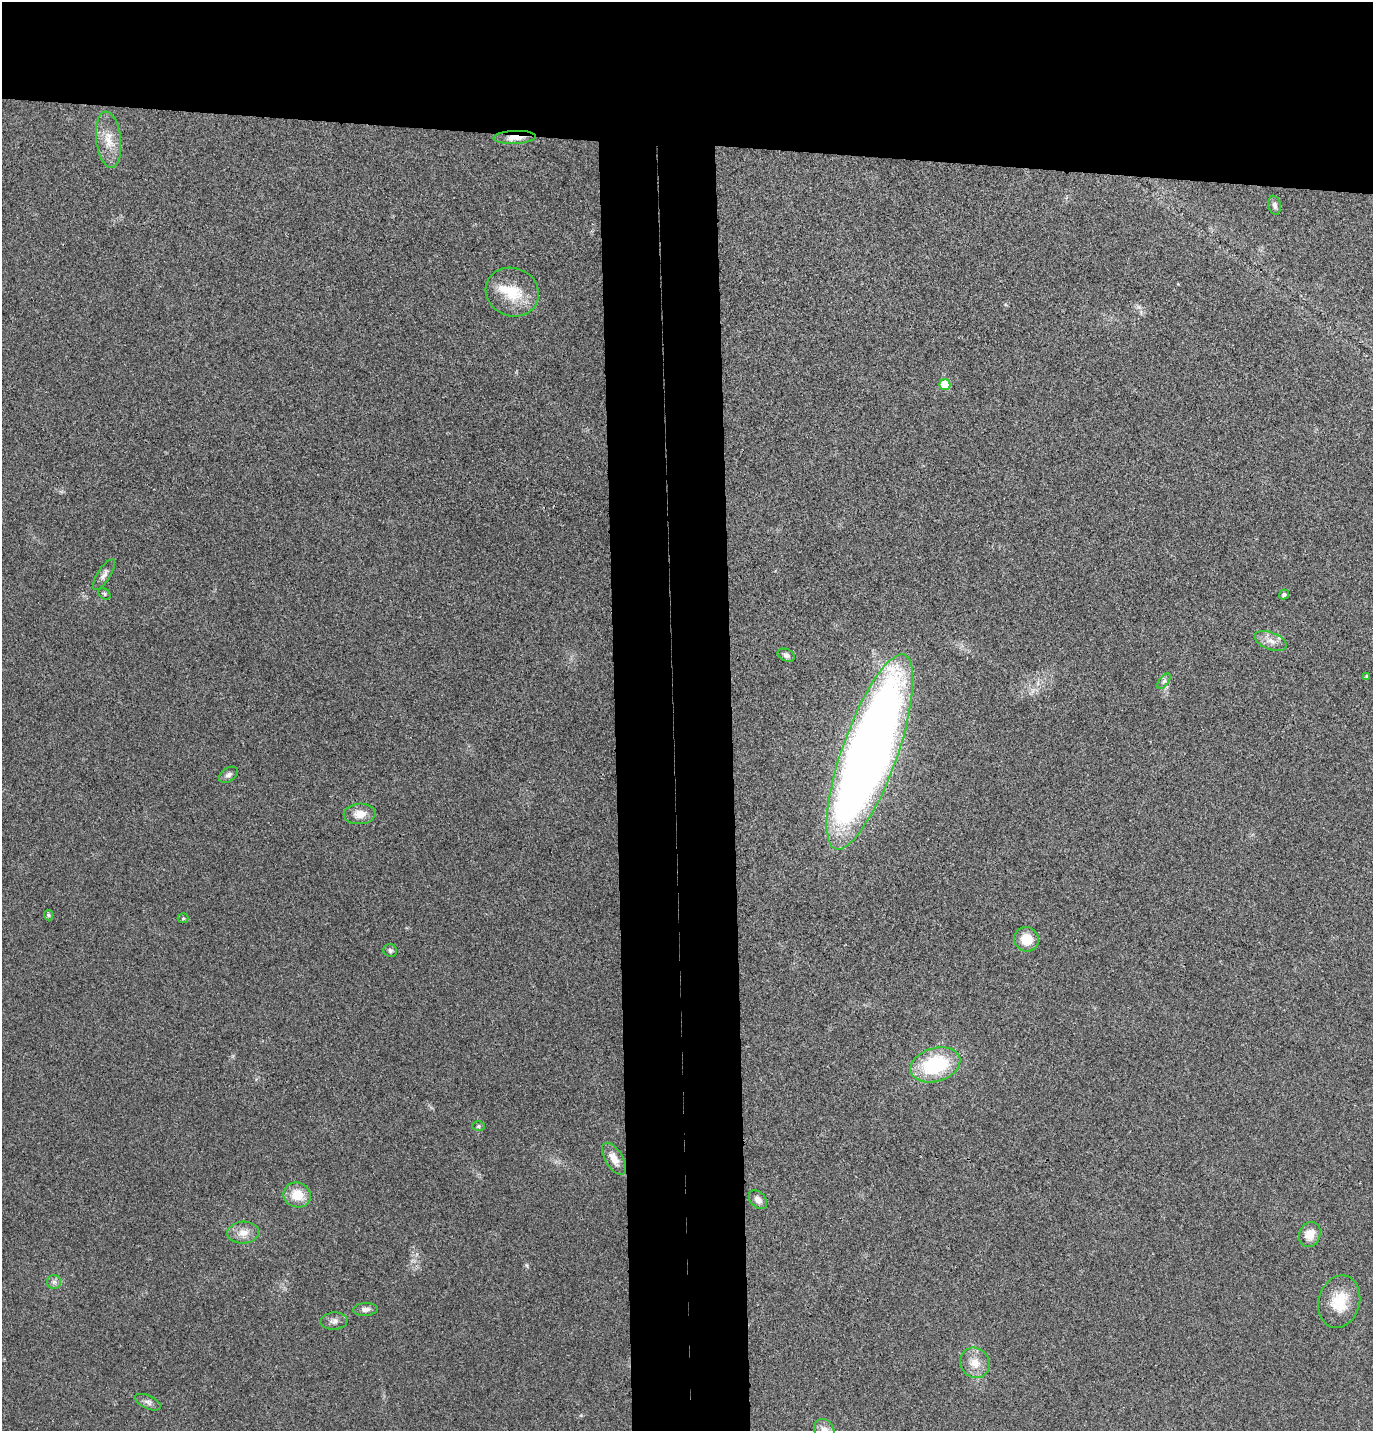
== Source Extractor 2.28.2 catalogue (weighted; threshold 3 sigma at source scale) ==
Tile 2 of 3 x 3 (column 2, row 1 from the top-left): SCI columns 1501-2871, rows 2865-4293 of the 4373 x 4297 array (HDU 1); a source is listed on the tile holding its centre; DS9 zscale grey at full resolution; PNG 1375 x 1433 px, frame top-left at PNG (2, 2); each listed source drawn as its Kron ellipse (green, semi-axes under 4 px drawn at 4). Shown black and unused: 18% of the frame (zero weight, under 3 of 4 exposures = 6% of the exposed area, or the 3 px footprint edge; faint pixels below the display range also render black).
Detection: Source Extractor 2.28.2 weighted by HDU 2 'WHT'; one run over the whole footprint, this tile lists its part. Background 0.0298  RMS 0.006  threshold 0.0268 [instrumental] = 3 sigma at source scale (4.5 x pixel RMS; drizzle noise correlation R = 1.50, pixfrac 1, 0.05/0.05 arcsec/px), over >= 5 px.
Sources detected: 34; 1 inside a brighter listed object's ellipse — not listed separately; the other 33 listed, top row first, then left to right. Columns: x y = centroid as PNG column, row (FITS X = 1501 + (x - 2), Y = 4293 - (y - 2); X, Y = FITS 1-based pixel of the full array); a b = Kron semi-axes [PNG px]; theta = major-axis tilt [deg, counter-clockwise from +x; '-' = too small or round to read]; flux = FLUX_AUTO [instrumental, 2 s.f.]
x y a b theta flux
515 137 21 6 2 7.8
108 140 28 12 -83 11
1275 205 9 6 -78 1.9
512 292 27 24 -24 21
945 385 5 5 - 14
104 575 18 6 57 3
104 594 6 5 - 0.99
1284 595 5 4 - 1.5
1271 641 17 8 -20 5.3
786 655 9 6 -25 2.2
1367 677 4 3 - 1.2
1164 681 9 4 54 1.6
870 752 103 27 70 750
229 775 10 6 34 2.2
360 814 16 10 3 6.9
48 915 5 4 - 1.3
183 918 5 5 - 0.88
1026 939 12 12 - 11
390 950 7 6 - 1.5
935 1065 25 16 16 47
479 1126 6 5 - 1.2
614 1159 18 8 -58 6.8
297 1195 14 12 -18 13
758 1200 11 7 -47 3.3
243 1233 16 11 5 6.2
1310 1234 13 10 69 7.4
54 1282 7 7 - 1.9
1339 1302 26 20 74 18
365 1309 12 6 3 2.6
334 1321 13 8 5 3.2
975 1363 16 14 -56 8.3
148 1402 14 6 -25 2.7
824 1430 12 9 -64 5.4
Overlapping masked pixels (flux is a lower limit): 1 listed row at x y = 515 137
Isophote crosses this tile's border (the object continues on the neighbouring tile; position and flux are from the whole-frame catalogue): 1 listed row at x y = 824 1430